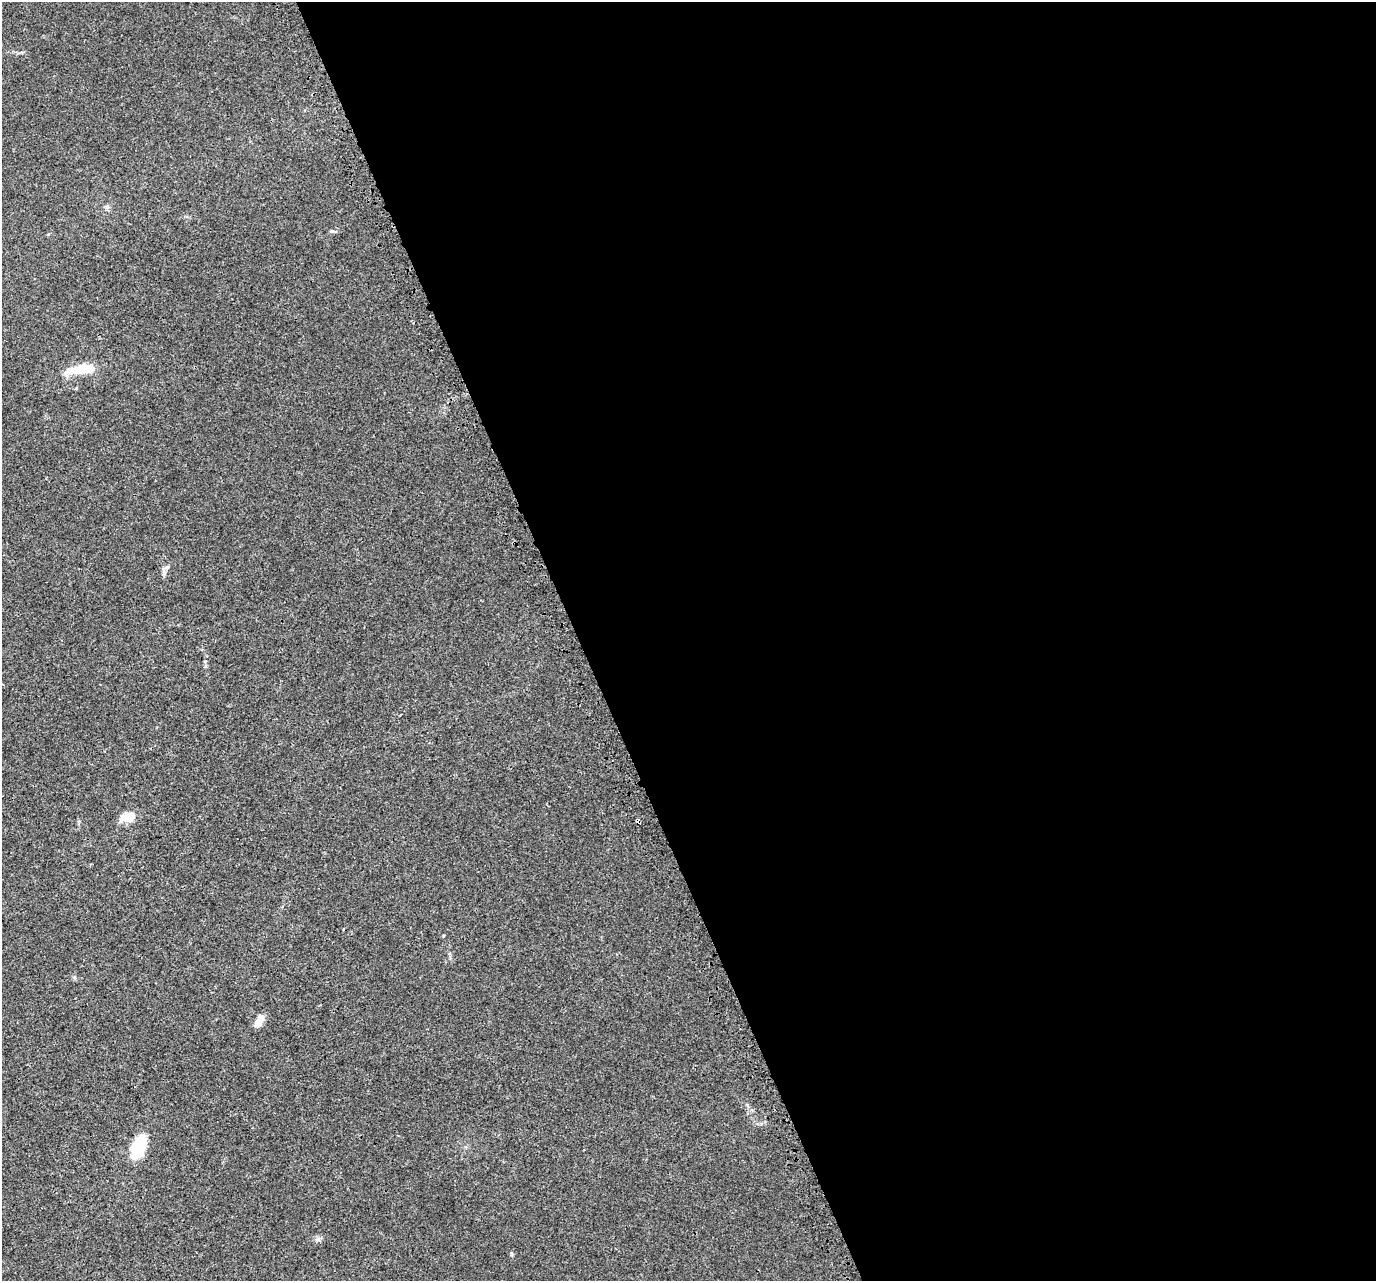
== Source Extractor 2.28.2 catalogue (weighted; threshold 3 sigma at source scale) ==
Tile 8 of 4 x 4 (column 4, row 2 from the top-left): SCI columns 4201-5574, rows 2721-3999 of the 5654 x 5495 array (HDU 1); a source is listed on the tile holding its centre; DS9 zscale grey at full resolution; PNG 1378 x 1283 px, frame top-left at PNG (2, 2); no overlay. Shown black and unused: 58% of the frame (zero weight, under 3 of 4 exposures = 6% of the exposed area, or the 3 px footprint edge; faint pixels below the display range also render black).
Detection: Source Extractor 2.28.2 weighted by HDU 2 'WHT'; one run over the whole footprint, this tile lists its part. Background 0.00395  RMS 0.0025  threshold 0.0112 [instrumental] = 3 sigma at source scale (4.5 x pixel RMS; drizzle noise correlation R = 1.50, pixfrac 1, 0.0396/0.0396 arcsec/px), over >= 5 px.
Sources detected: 10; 1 inside a brighter object's white glare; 2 cosmic-ray / hot-pixel residue — not listed; the other 7 listed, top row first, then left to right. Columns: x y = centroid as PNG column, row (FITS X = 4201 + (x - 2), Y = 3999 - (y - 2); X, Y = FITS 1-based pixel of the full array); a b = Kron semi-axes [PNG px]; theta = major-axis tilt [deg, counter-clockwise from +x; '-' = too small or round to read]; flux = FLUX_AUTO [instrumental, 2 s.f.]
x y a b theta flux
332 231 5 4 - 0.31
81 370 34 10 9 6.9
166 568 14 4 19 0.69
128 817 14 8 14 5.3
259 1022 15 6 64 2.7
138 1147 26 13 69 10
318 1239 7 6 - 0.63
Overlapping masked pixels (flux is a lower limit): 1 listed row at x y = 138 1147